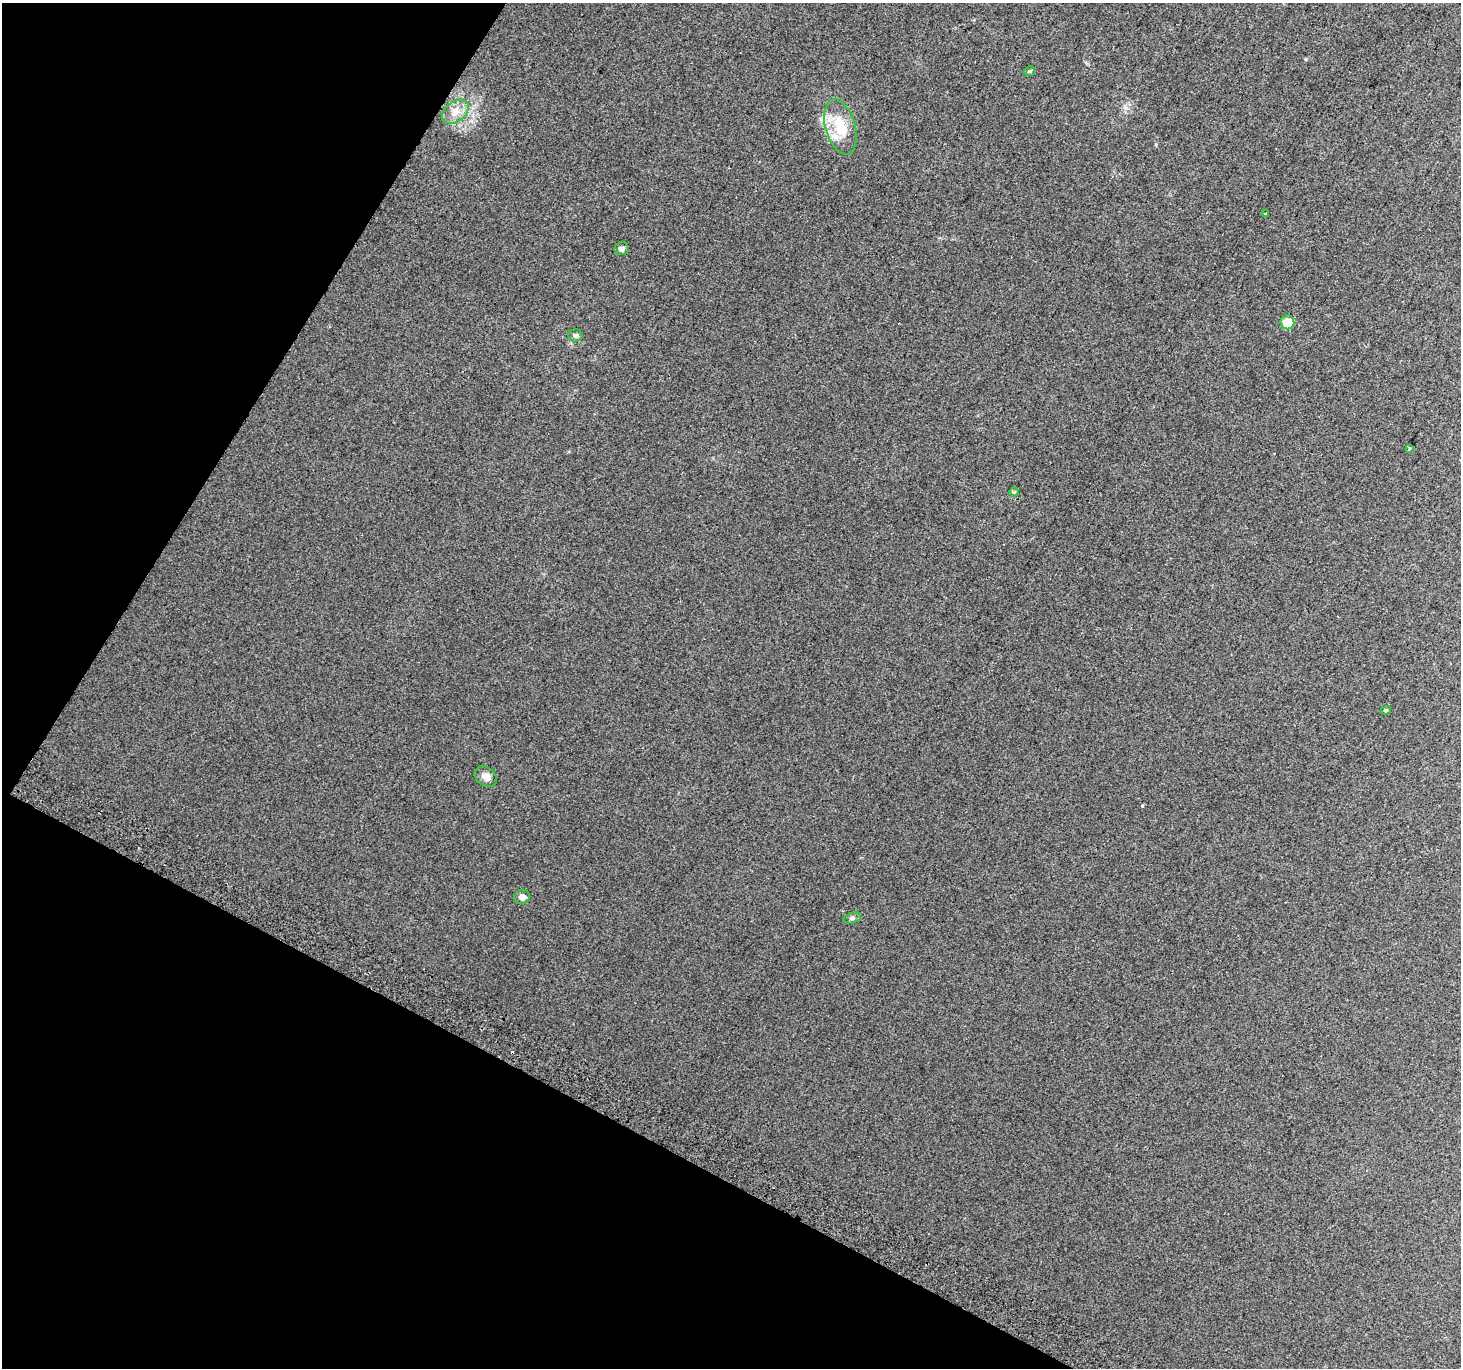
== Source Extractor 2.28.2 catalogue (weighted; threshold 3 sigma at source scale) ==
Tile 9 of 4 x 4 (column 1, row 3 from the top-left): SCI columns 32-1490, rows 1666-3031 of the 5888 x 5996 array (HDU 1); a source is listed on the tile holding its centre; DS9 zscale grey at full resolution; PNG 1463 x 1370 px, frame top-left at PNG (2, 3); each listed source drawn as its Kron ellipse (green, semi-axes under 4 px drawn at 4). Shown black and unused: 26% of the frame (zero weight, under 2 of 3 exposures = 2% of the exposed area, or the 3 px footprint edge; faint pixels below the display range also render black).
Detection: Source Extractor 2.28.2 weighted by HDU 2 'WHT'; one run over the whole footprint, this tile lists its part. Background 0.0358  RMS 0.012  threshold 0.0562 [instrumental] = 3 sigma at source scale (4.5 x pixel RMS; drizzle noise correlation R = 1.50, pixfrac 1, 0.0396/0.0396 arcsec/px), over >= 5 px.
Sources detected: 15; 2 cosmic-ray / hot-pixel residue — neither listed nor drawn; the other 13 listed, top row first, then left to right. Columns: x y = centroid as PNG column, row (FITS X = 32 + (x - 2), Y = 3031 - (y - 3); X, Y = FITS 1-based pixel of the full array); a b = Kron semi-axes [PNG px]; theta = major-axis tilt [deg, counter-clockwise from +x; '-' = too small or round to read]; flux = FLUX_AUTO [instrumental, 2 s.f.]
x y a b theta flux
1029 71 5 5 - 1.6
455 112 15 10 38 12
840 127 28 15 -74 39
1266 214 3 3 - 2.3
622 249 7 6 - 3.8
1287 322 7 7 - 27
576 335 7 6 - 3.2
1409 449 3 3 - 3.1
1014 492 4 4 - 1.3
1386 710 5 3 - 1.2
486 776 12 9 -34 9.2
522 897 8 7 - 5.6
852 918 9 5 15 3
Unlisted compact peaks at least as high as the median listed source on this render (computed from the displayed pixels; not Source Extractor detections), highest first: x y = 1142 806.